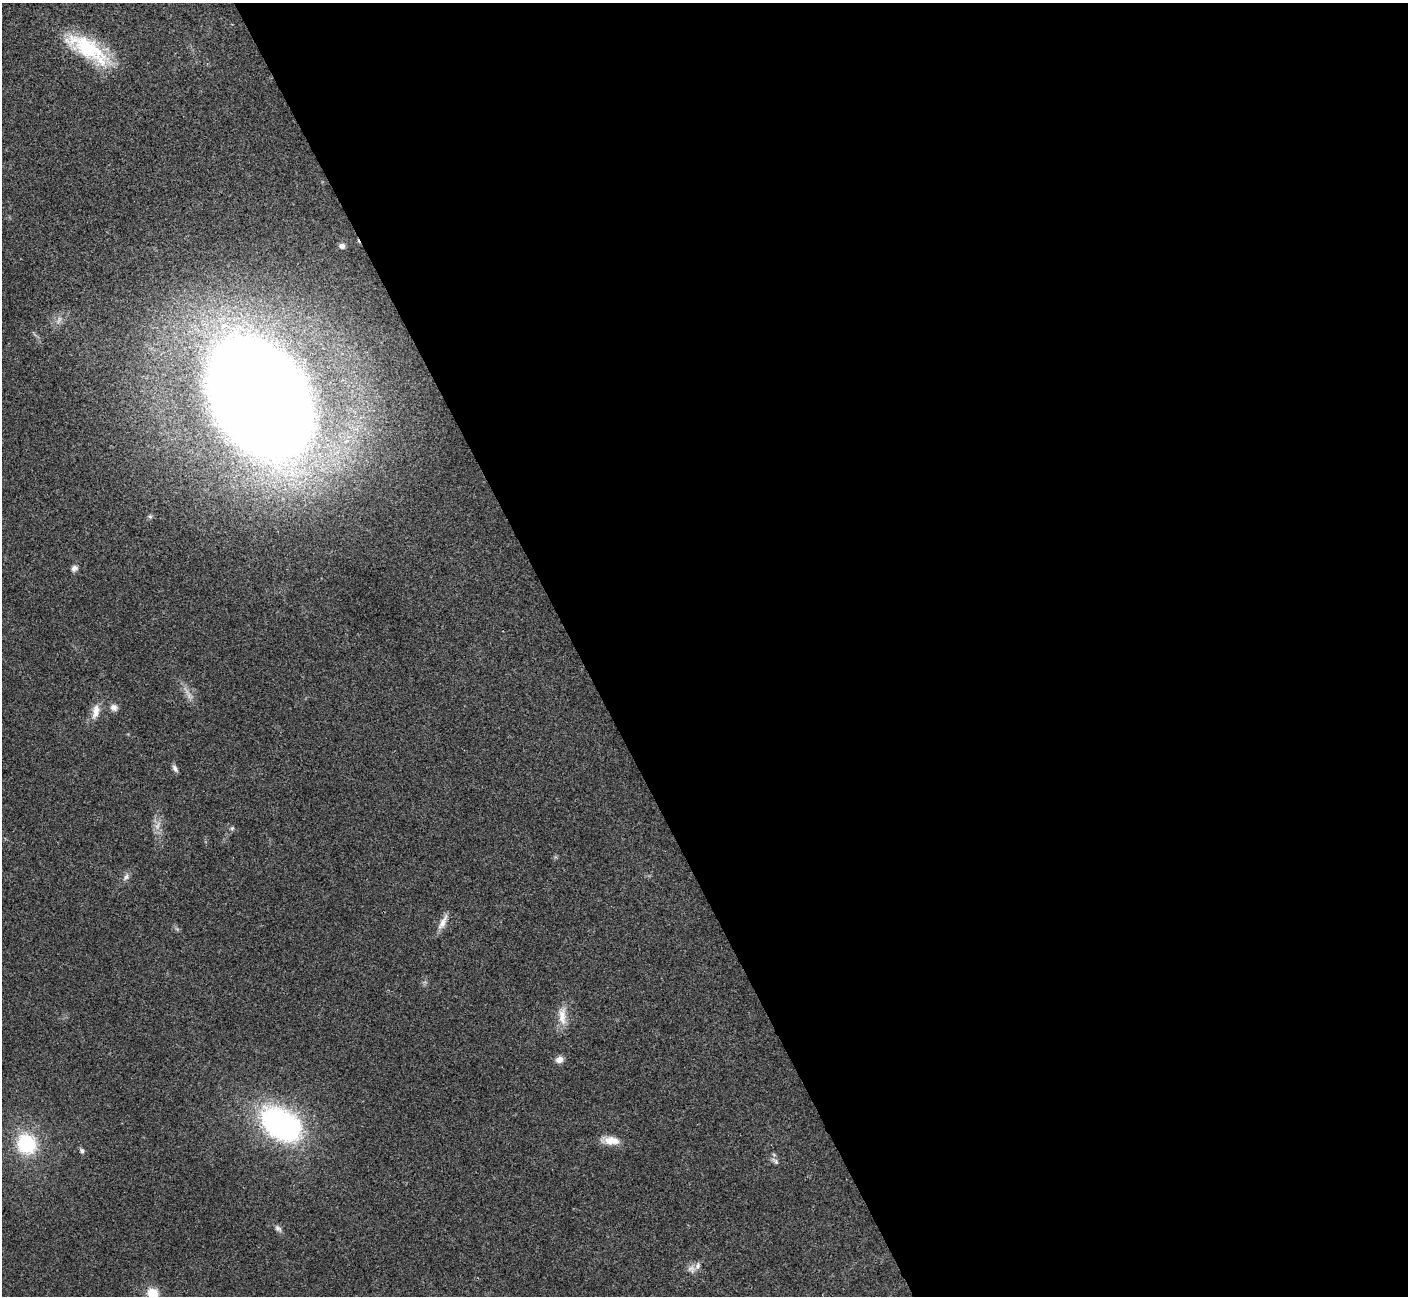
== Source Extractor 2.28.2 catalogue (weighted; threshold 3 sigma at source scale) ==
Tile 8 of 4 x 4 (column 4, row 2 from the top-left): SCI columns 4220-5625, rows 2745-4038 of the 5630 x 5621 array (HDU 1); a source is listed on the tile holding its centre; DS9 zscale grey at full resolution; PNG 1410 x 1298 px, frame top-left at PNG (2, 3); no overlay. Shown black and unused: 59% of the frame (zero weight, under 3 of 4 exposures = <1% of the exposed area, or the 3 px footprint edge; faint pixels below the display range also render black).
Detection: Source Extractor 2.28.2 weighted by HDU 2 'WHT'; one run over the whole footprint, this tile lists its part. Background 0.0216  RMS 0.004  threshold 0.018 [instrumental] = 3 sigma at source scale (4.5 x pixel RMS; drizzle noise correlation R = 1.50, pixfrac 1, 0.05/0.05 arcsec/px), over >= 5 px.
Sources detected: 25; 2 too faint to see at this stretch — not listed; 1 inside a brighter listed object's ellipse — not listed separately; the other 22 listed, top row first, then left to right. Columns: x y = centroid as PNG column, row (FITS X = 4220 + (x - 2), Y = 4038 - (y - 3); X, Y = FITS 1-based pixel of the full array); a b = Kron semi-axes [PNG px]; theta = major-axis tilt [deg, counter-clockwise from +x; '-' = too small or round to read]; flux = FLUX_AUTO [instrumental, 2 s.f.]
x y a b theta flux
88 49 61 21 -32 29
342 246 7 6 - 1.5
260 398 85 55 -60 1400
150 517 7 4 -1 0.67
74 568 8 7 - 1.6
114 707 10 9 - 1.9
96 711 21 9 79 4.2
175 768 10 6 -58 1.3
157 826 13 6 72 2.4
232 828 6 5 - 0.66
126 877 11 6 50 1.6
443 922 24 7 62 3.2
562 1016 28 10 -89 5.7
559 1060 10 8 24 2.3
281 1124 44 30 -35 91
611 1140 23 10 -4 5.3
26 1144 20 18 -63 26
82 1151 7 5 -74 0.85
775 1161 12 5 -40 1.3
278 1228 10 7 -39 1.3
691 1269 12 10 -51 2.3
152 1293 13 12 - 7.1
Isophote crosses this tile's border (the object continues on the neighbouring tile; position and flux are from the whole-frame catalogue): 1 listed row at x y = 152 1293